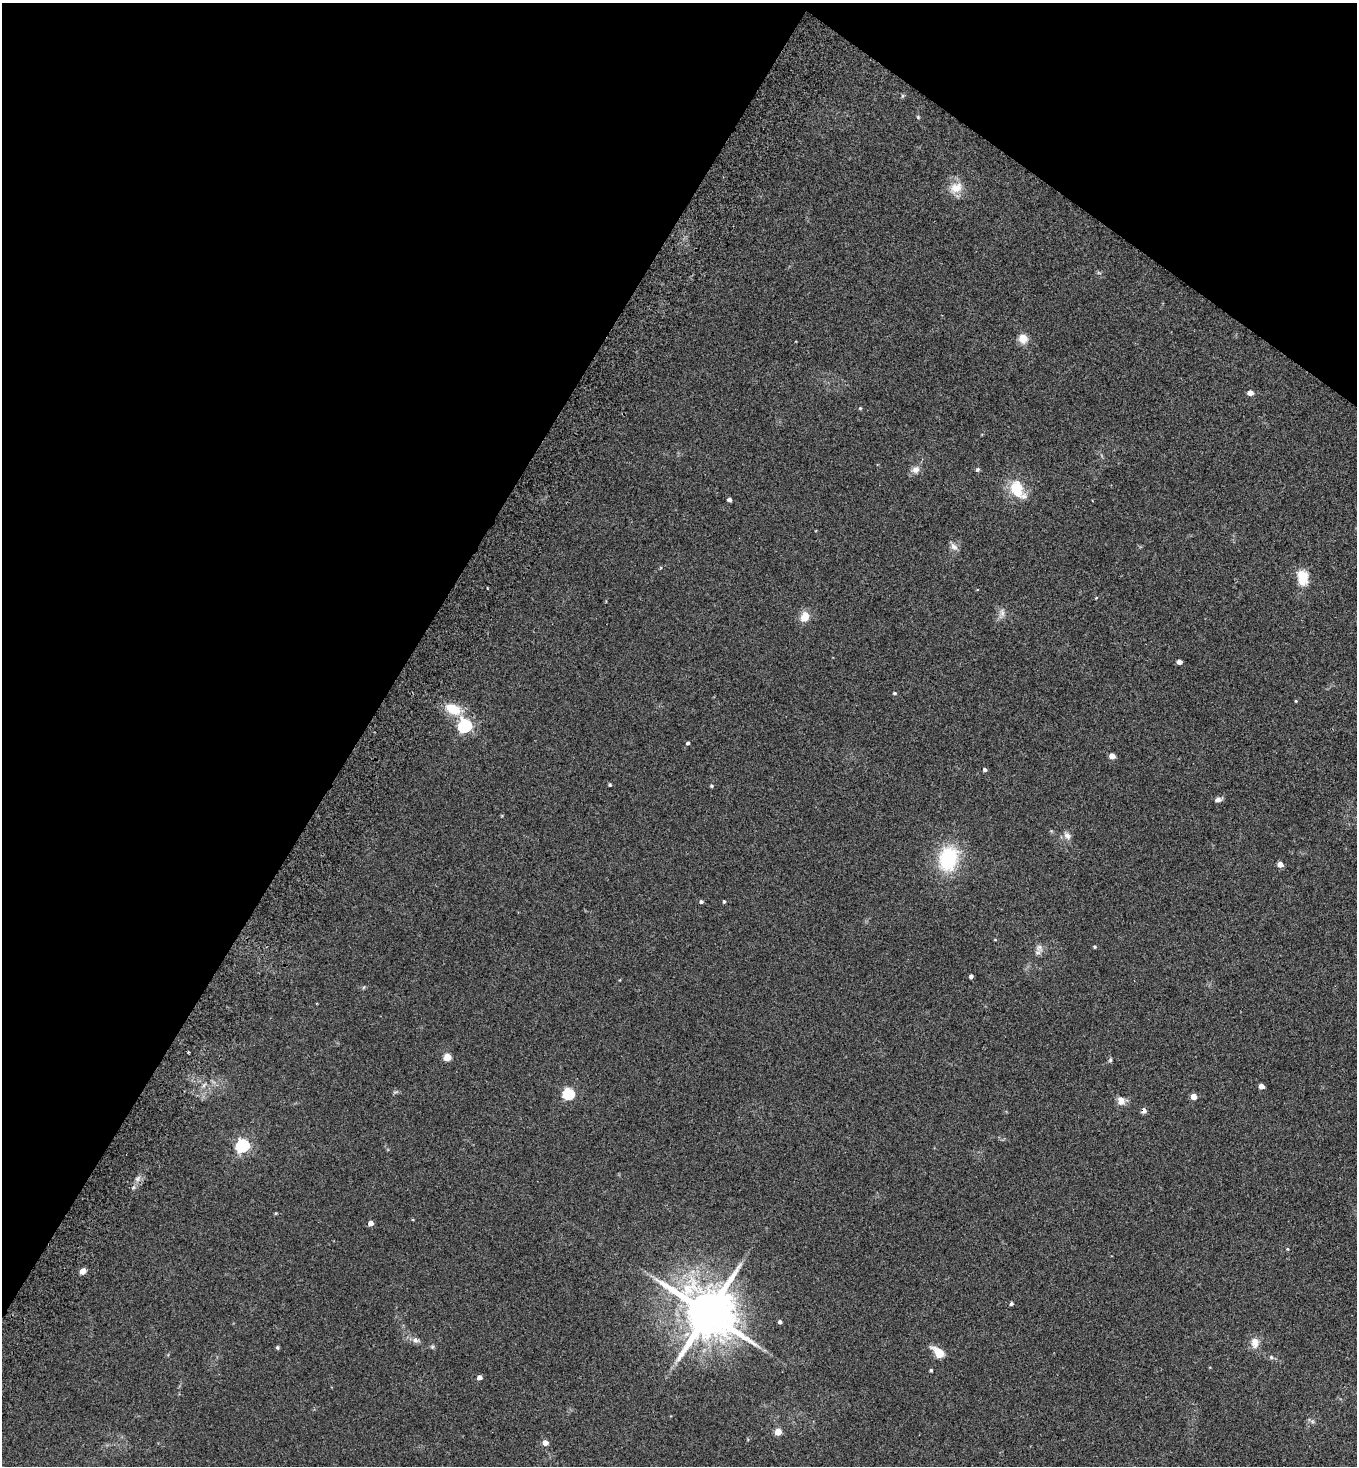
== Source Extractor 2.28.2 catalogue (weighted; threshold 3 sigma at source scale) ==
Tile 2 of 4 x 4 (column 2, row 1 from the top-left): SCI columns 1557-2911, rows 4425-5888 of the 5962 x 5923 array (HDU 1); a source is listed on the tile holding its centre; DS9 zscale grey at full resolution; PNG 1359 x 1468 px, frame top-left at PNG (2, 3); no overlay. Shown black and unused: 33% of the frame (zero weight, under 2 of 3 exposures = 3% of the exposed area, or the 3 px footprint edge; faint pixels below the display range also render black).
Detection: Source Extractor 2.28.2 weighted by HDU 2 'WHT'; one run over the whole footprint, this tile lists its part. Background 0.0747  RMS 0.0096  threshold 0.0432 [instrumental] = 3 sigma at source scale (4.5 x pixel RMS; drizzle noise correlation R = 1.50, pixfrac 1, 0.05/0.05 arcsec/px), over >= 5 px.
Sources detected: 60; all 60 listed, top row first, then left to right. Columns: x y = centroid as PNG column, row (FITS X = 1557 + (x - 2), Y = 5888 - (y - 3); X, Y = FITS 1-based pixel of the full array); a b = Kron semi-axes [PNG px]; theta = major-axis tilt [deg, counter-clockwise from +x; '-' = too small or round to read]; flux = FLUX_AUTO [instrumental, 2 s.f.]
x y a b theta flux
902 96 6 4 71 1.2
918 117 4 4 - 0.92
956 188 16 12 29 13
1023 339 10 9 - 10
1250 393 5 4 - 8.7
860 408 4 4 - 0.99
977 469 5 5 - 1.6
915 470 11 9 26 5.3
1017 489 24 16 -70 25
729 500 4 4 - 2.9
954 547 11 8 -49 4.3
1303 577 14 10 -79 21
1002 613 9 7 89 3.8
805 617 12 9 65 11
1179 662 4 4 - 5.5
895 693 4 3 - 1.3
1296 701 3 3 - 0.82
453 709 20 12 -24 21
465 726 6 6 - 180
688 743 4 4 - 1.6
1112 756 4 4 - 9.2
985 769 4 4 - 2.1
610 785 4 3 - 1.2
711 786 4 3 - 1.2
1218 800 9 6 8 3.3
1067 836 11 7 -54 4.5
948 858 27 20 77 57
1280 864 4 4 - 8
724 901 4 3 - 1.3
701 902 5 4 - 1.8
995 940 5 3 - 0.73
1039 947 12 9 -73 4.8
1094 947 4 4 - 1.2
971 976 4 4 - 2.4
364 987 6 3 70 0.99
447 1057 5 5 - 21
1110 1060 6 4 48 1.4
1261 1086 4 4 - 8.8
568 1094 6 5 - 93
1193 1096 4 4 - 12
1121 1101 13 10 -64 5.6
1144 1111 6 5 - 4.1
242 1146 6 6 - 170
275 1213 5 3 - 0.82
370 1223 5 4 - 4.9
1287 1249 4 4 - 0.81
83 1271 5 4 - 10
1011 1304 4 3 - 2
708 1313 15 13 -36 5800
780 1322 4 4 - 2.3
415 1340 10 7 -14 3.9
1255 1342 14 10 -89 7.9
277 1347 4 4 - 1.5
432 1347 6 5 - 1.5
939 1353 11 6 -45 19
1271 1357 6 6 - 1.5
931 1370 3 3 - 1.2
479 1377 4 4 - 4.3
778 1432 5 4 - 16
545 1443 5 4 - 6.8